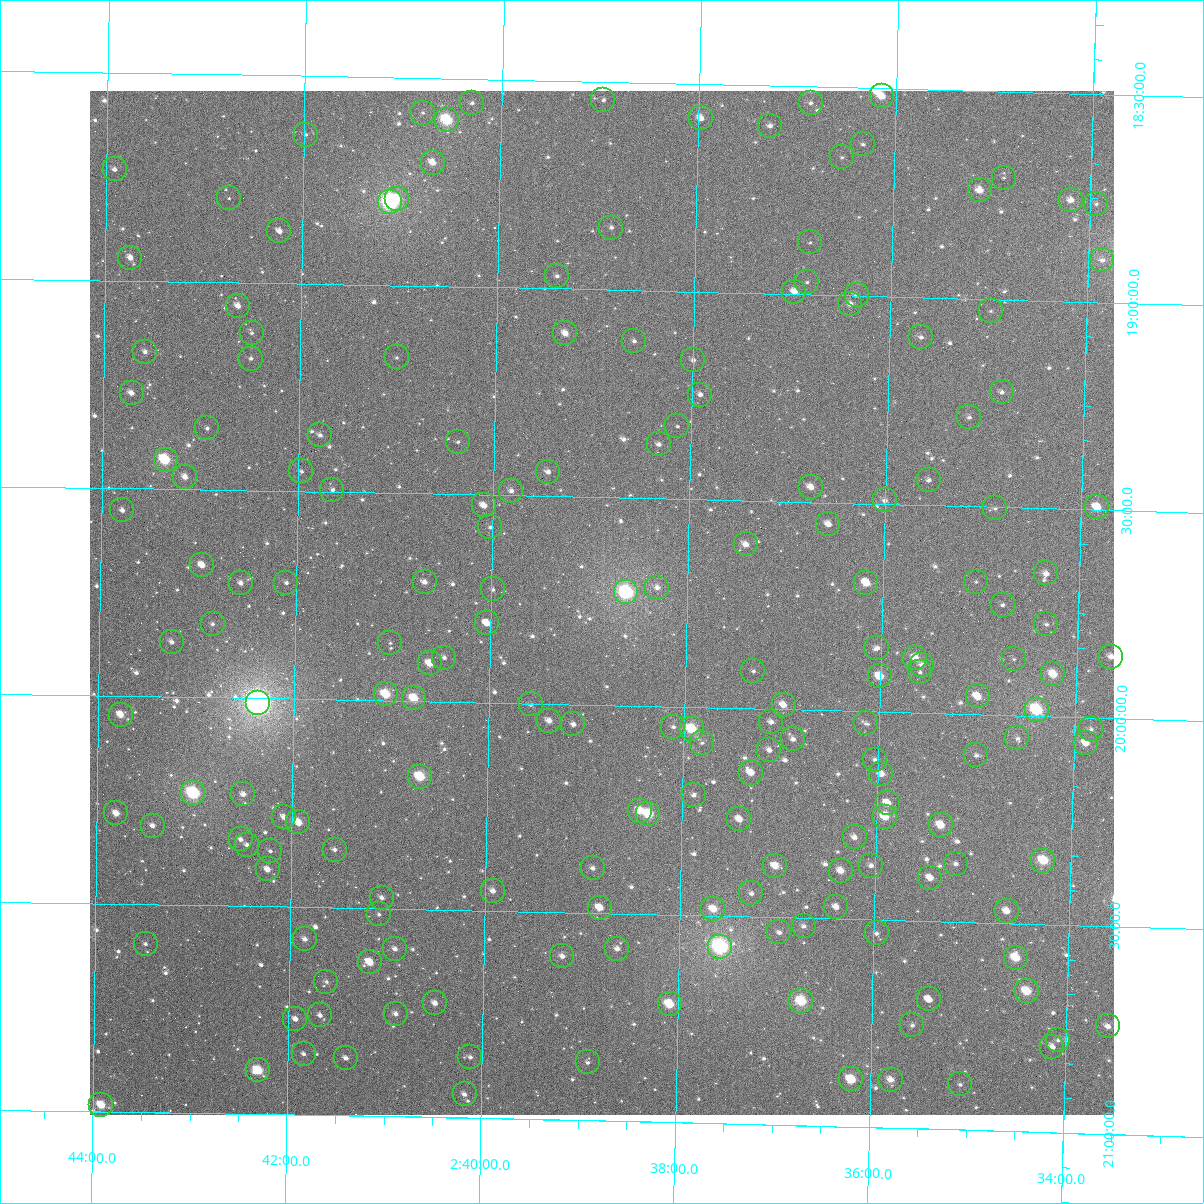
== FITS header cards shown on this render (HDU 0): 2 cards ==
NAXIS1  =                 1024
NAXIS2  =                 1024

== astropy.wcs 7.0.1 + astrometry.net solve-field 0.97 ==
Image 1024 x 1024 px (HDU 0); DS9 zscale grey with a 90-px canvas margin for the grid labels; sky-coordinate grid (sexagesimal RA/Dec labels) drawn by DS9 from the SOLVED WCS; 185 Tycho-2 reference stars matched to detected sources circled (green)
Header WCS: RA---TAN-SIP/DEC--TAN-SIP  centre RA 02:38:52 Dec +19:45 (39.72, +19.75 deg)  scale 8.66 arcsec/px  FOV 147.8' x 147.9'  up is +179 deg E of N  parity flipped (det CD > 0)
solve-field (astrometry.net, Tycho-2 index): VERIFIED the header's WCS against the Tycho-2 star catalogue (verified at 6 index scales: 14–185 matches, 0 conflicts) and refined it, rather than solving blind
Solved WCS: RA---TAN-SIP/DEC--TAN-SIP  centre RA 02:38:52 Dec +19:45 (39.72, +19.75 deg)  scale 8.66 arcsec/px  FOV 147.8' x 147.9'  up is +179 deg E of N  parity flipped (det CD > 0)
The solver's refit moves the header's centre by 0.53 arcsec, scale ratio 1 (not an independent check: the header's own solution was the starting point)
Tycho-2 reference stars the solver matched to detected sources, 185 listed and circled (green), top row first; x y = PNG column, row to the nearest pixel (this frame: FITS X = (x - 90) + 1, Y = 1024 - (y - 91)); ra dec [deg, ICRS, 3 dp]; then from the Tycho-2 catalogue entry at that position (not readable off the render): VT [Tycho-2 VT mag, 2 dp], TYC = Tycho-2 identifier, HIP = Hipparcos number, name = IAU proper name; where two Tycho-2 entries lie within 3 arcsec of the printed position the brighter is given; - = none
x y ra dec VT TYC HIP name
882 96 39.036 +18.520 9.95 1219-779-1 - -
603 100 39.742 +18.545 12.30 1219-1820-1 - -
472 103 40.074 +18.558 11.30 1226-851-1 - -
811 103 39.216 +18.540 11.61 1219-1825-1 - -
423 113 40.199 +18.584 11.92 1226-1958-1 - -
701 118 39.493 +18.583 10.46 1219-250-1 - -
447 120 40.138 +18.600 8.15 1226-1952-1 12472 -
770 126 39.317 +18.597 11.31 1219-613-1 - -
306 135 40.495 +18.642 12.73 1226-245-1 - -
863 144 39.080 +18.635 12.53 1219-863-1 - -
842 157 39.133 +18.668 12.51 1219-1941-1 - -
433 163 40.172 +18.703 10.07 1226-234-1 - -
115 169 40.979 +18.733 11.46 1226-1021-1 - -
1004 178 38.721 +18.707 12.29 1219-1436-1 - -
980 190 38.780 +18.739 10.04 1219-902-1 - -
229 198 40.687 +18.798 12.78 1226-659-1 - -
397 199 40.261 +18.792 9.53 1226-73-1 - -
1071 200 38.549 +18.757 10.69 1219-1973-1 - -
390 202 40.278 +18.800 7.50 1226-2015-1 12518 -
1096 204 38.484 +18.763 11.92 1219-808-1 - -
611 228 39.714 +18.850 11.69 1219-1246-1 - -
279 231 40.558 +18.875 10.59 1226-304-1 - -
810 242 39.208 +18.875 12.25 1219-202-1 - -
130 258 40.935 +18.945 10.54 1226-864-1 - -
1102 260 38.465 +18.898 11.36 1219-1264-1 - -
557 276 39.850 +18.970 11.34 1219-1776-1 - -
807 282 39.213 +18.970 12.56 1219-822-1 - -
794 292 39.245 +18.994 10.23 1219-1642-1 12187 -
857 295 39.086 +18.999 12.59 1219-1213-1 - -
850 304 39.102 +19.021 11.01 1219-1522-1 - -
238 306 40.660 +19.057 10.78 1226-1050-1 - -
991 311 38.744 +19.029 12.29 1219-1461-1 - -
252 333 40.624 +19.121 11.95 1226-206-1 - -
565 333 39.825 +19.107 10.34 1219-84-1 - -
921 337 38.920 +19.096 11.88 1219-1318-1 - -
634 341 39.650 +19.122 11.73 1219-434-1 - -
145 352 40.894 +19.171 11.35 1226-955-1 - -
397 357 40.254 +19.174 12.56 1226-374-1 - -
251 359 40.625 +19.183 12.35 1226-614-1 - -
693 360 39.498 +19.165 12.21 1219-1150-1 - -
1002 392 38.710 +19.223 12.04 1219-1549-1 - -
132 393 40.927 +19.271 10.88 1226-860-1 - -
700 395 39.478 +19.247 11.36 1219-149-1 - -
969 417 38.791 +19.286 11.84 1219-196-1 - -
677 426 39.535 +19.325 12.22 1219-1037-1 - -
207 428 40.733 +19.352 12.07 1226-805-1 - -
320 435 40.445 +19.364 11.37 1226-938-1 - -
458 442 40.094 +19.374 12.02 1226-984-1 - -
659 444 39.581 +19.370 11.32 1219-1666-1 - -
166 460 40.837 +19.429 8.36 1226-710-1 12709 -
301 471 40.491 +19.452 12.28 1226-909-1 - -
548 472 39.862 +19.441 11.05 1219-1323-1 - -
185 477 40.787 +19.471 10.62 1226-675-1 - -
929 480 38.890 +19.439 11.78 1219-414-1 - -
811 487 39.190 +19.464 10.84 1219-1709-1 - -
332 490 40.411 +19.495 11.77 1226-1060-1 - -
511 491 39.955 +19.489 11.19 1219-1245-1 - -
885 500 39.001 +19.491 11.51 1219-549-1 - -
484 505 40.024 +19.526 10.61 1226-1937-1 - -
1097 507 38.458 +19.493 9.65 1219-141-1 - -
995 508 38.719 +19.503 11.71 1219-1412-1 - -
122 510 40.946 +19.553 11.43 1226-622-1 - -
828 524 39.144 +19.552 11.06 1219-304-1 - -
490 527 40.006 +19.578 12.32 1226-444-1 - -
746 544 39.352 +19.605 10.70 1219-560-1 - -
202 565 40.741 +19.682 10.40 1226-501-1 - -
1046 573 38.584 +19.656 12.57 1219-920-1 - -
425 582 40.171 +19.713 11.10 1226-991-1 - -
976 582 38.763 +19.681 12.17 1219-1521-1 - -
241 583 40.641 +19.723 11.30 1226-1373-1 - -
286 583 40.524 +19.720 12.27 1226-1062-1 - -
866 583 39.042 +19.691 10.04 1219-138-1 - -
657 588 39.576 +19.714 11.90 1219-564-1 - -
493 589 39.997 +19.727 12.15 1219-322-1 - -
626 592 39.656 +19.728 7.35 1219-395-1 12319 -
1003 605 38.693 +19.734 11.64 1219-105-1 - -
487 623 40.010 +19.809 10.29 1226-510-1 - -
213 624 40.711 +19.823 11.83 1226-497-1 - -
1046 624 38.580 +19.778 11.99 1219-442-1 - -
172 642 40.815 +19.868 11.72 1226-530-1 - -
390 643 40.257 +19.861 12.04 1226-573-1 - -
877 648 39.010 +19.846 11.69 1219-303-1 - -
1111 657 38.412 +19.852 11.19 1219-1208-1 - -
444 658 40.118 +19.894 11.50 1226-697-1 - -
915 658 38.913 +19.867 10.04 1219-856-1 - -
1014 659 38.660 +19.864 12.36 1219-128-1 - -
430 663 40.155 +19.908 9.87 1226-236-1 - -
922 665 38.895 +19.884 11.67 1219-1041-1 - -
753 671 39.326 +19.910 12.36 1219-253-1 - -
920 672 38.899 +19.902 11.90 1219-612-1 - -
1053 674 38.558 +19.898 9.67 1219-463-1 - -
880 676 39.002 +19.915 9.70 1219-712-1 - -
386 694 40.265 +19.985 9.10 1226-913-1 - -
978 696 38.750 +19.957 9.91 1219-368-1 - -
414 698 40.192 +19.993 9.12 1226-477-1 - -
258 703 40.591 +20.011 5.73 1229-1969-1 12640 -
531 704 39.894 +20.002 12.26 1222-477-1 - -
784 705 39.246 +19.989 10.63 1219-299-1 - -
1037 710 38.598 +19.985 8.11 1219-647-1 11968 -
121 715 40.943 +20.044 10.41 1229-51-1 - -
549 721 39.846 +20.040 10.78 1222-796-1 - -
771 722 39.277 +20.032 11.22 1222-1153-1 - -
866 723 39.035 +20.029 12.11 1222-1200-1 - -
573 724 39.783 +20.048 11.64 1222-1293-1 - -
673 727 39.527 +20.048 11.94 1222-36-1 - -
692 729 39.480 +20.053 8.74 1222-663-1 12266 -
1091 729 38.459 +20.028 11.60 1222-713-1 - -
1017 738 38.645 +20.055 11.66 1222-1187-1 - -
793 739 39.220 +20.071 10.88 1222-693-1 - -
702 743 39.452 +20.085 11.92 1222-1150-1 - -
1086 743 38.470 +20.061 10.31 1222-13-1 - -
769 750 39.280 +20.098 11.34 1222-2049-1 - -
976 755 38.750 +20.098 12.33 1222-2029-1 - -
875 760 39.010 +20.115 11.73 1222-665-1 - -
751 773 39.326 +20.155 10.12 1222-2041-1 - -
881 774 38.992 +20.149 10.61 1222-1244-1 - -
420 777 40.173 +20.181 8.83 1229-551-1 - -
193 793 40.754 +20.231 7.78 1229-195-1 12688 -
243 794 40.626 +20.231 11.27 1229-190-1 - -
694 795 39.471 +20.212 11.26 1222-1178-1 - -
888 803 38.972 +20.220 10.93 1222-408-1 12097 -
640 811 39.608 +20.252 10.12 1222-707-1 - -
116 813 40.950 +20.282 10.50 1229-235-1 - -
648 814 39.586 +20.259 8.68 1222-1024-1 - -
284 817 40.520 +20.285 11.18 1229-97-1 - -
885 817 38.979 +20.252 9.87 1222-1048-1 - -
739 819 39.353 +20.267 10.33 1222-93-1 - -
298 822 40.484 +20.297 9.84 1229-1936-1 - -
941 825 38.836 +20.269 9.60 1222-64-1 - -
153 826 40.857 +20.310 11.50 1229-252-1 - -
855 837 39.056 +20.303 11.28 1222-132-1 - -
241 839 40.631 +20.340 11.19 1229-277-1 - -
247 845 40.614 +20.353 11.71 1229-1792-1 - -
335 850 40.389 +20.361 11.75 1229-1867-1 - -
270 851 40.554 +20.367 12.46 1229-38-1 - -
1043 861 38.571 +20.347 8.77 1222-1272-1 - -
956 864 38.795 +20.360 12.07 1222-1124-1 - -
775 866 39.258 +20.377 9.90 1222-717-1 - -
871 866 39.012 +20.371 11.87 1222-1189-1 - -
593 868 39.726 +20.393 11.53 1222-33-1 - -
268 869 40.560 +20.411 10.78 1229-504-1 - -
841 871 39.089 +20.385 10.29 1222-937-1 - -
930 878 38.859 +20.396 10.38 1222-218-1 - -
493 891 39.980 +20.453 11.71 1222-725-1 - -
751 893 39.317 +20.445 11.48 1222-1191-1 - -
382 898 40.266 +20.474 11.56 1229-496-1 - -
836 907 39.098 +20.472 10.95 1222-488-1 - -
600 908 39.706 +20.488 10.11 1222-337-1 - -
713 909 39.414 +20.485 9.90 1222-1009-1 - -
1007 911 38.661 +20.470 10.16 1222-580-1 - -
379 914 40.272 +20.514 12.20 1229-45-1 - -
804 926 39.181 +20.520 11.94 1222-988-1 - -
779 932 39.243 +20.537 11.22 1222-1255-1 - -
877 933 38.993 +20.533 11.72 1222-844-1 - -
305 939 40.461 +20.577 11.53 1229-414-1 - -
146 944 40.870 +20.595 12.12 1229-94-1 - -
720 947 39.393 +20.575 7.02 1222-509-1 12238 -
395 949 40.229 +20.597 11.10 1229-105-1 - -
617 949 39.658 +20.585 11.35 1222-49-1 - -
562 956 39.799 +20.606 11.01 1222-827-1 - -
1016 958 38.633 +20.582 9.59 1222-10-1 - -
370 962 40.293 +20.630 9.89 1229-1805-1 - -
326 982 40.404 +20.679 12.38 1229-333-1 - -
1027 991 38.603 +20.662 9.22 1222-1284-1 - -
929 999 38.854 +20.688 10.83 1222-830-1 - -
801 1001 39.182 +20.701 8.59 1222-1127-1 12161 -
435 1003 40.124 +20.725 11.19 1229-111-1 - -
670 1004 39.521 +20.716 9.19 1222-989-1 - -
396 1014 40.224 +20.753 11.42 1229-1948-1 - -
320 1015 40.419 +20.760 11.60 1229-545-1 - -
295 1019 40.483 +20.770 11.36 1229-1808-1 12591 -
912 1025 38.895 +20.752 12.25 1222-2030-1 - -
1108 1026 38.393 +20.740 10.69 1222-462-1 - -
1058 1040 38.520 +20.778 12.35 1222-96-1 - -
1052 1047 38.534 +20.794 11.11 1222-903-1 - -
304 1054 40.459 +20.853 12.30 1229-234-1 - -
470 1057 40.030 +20.854 11.70 1229-1816-1 - -
346 1058 40.350 +20.861 11.53 1229-415-1 - -
588 1062 39.728 +20.861 11.93 1222-84-1 - -
258 1070 40.575 +20.894 9.07 1229-48-1 - -
851 1079 39.048 +20.886 9.15 1222-1095-1 - -
891 1080 38.947 +20.884 10.68 1222-757-1 - -
960 1084 38.768 +20.891 11.40 1222-890-1 - -
465 1094 40.043 +20.943 11.32 1229-1845-1 - -
101 1105 40.978 +20.984 9.43 1229-279-1 - -